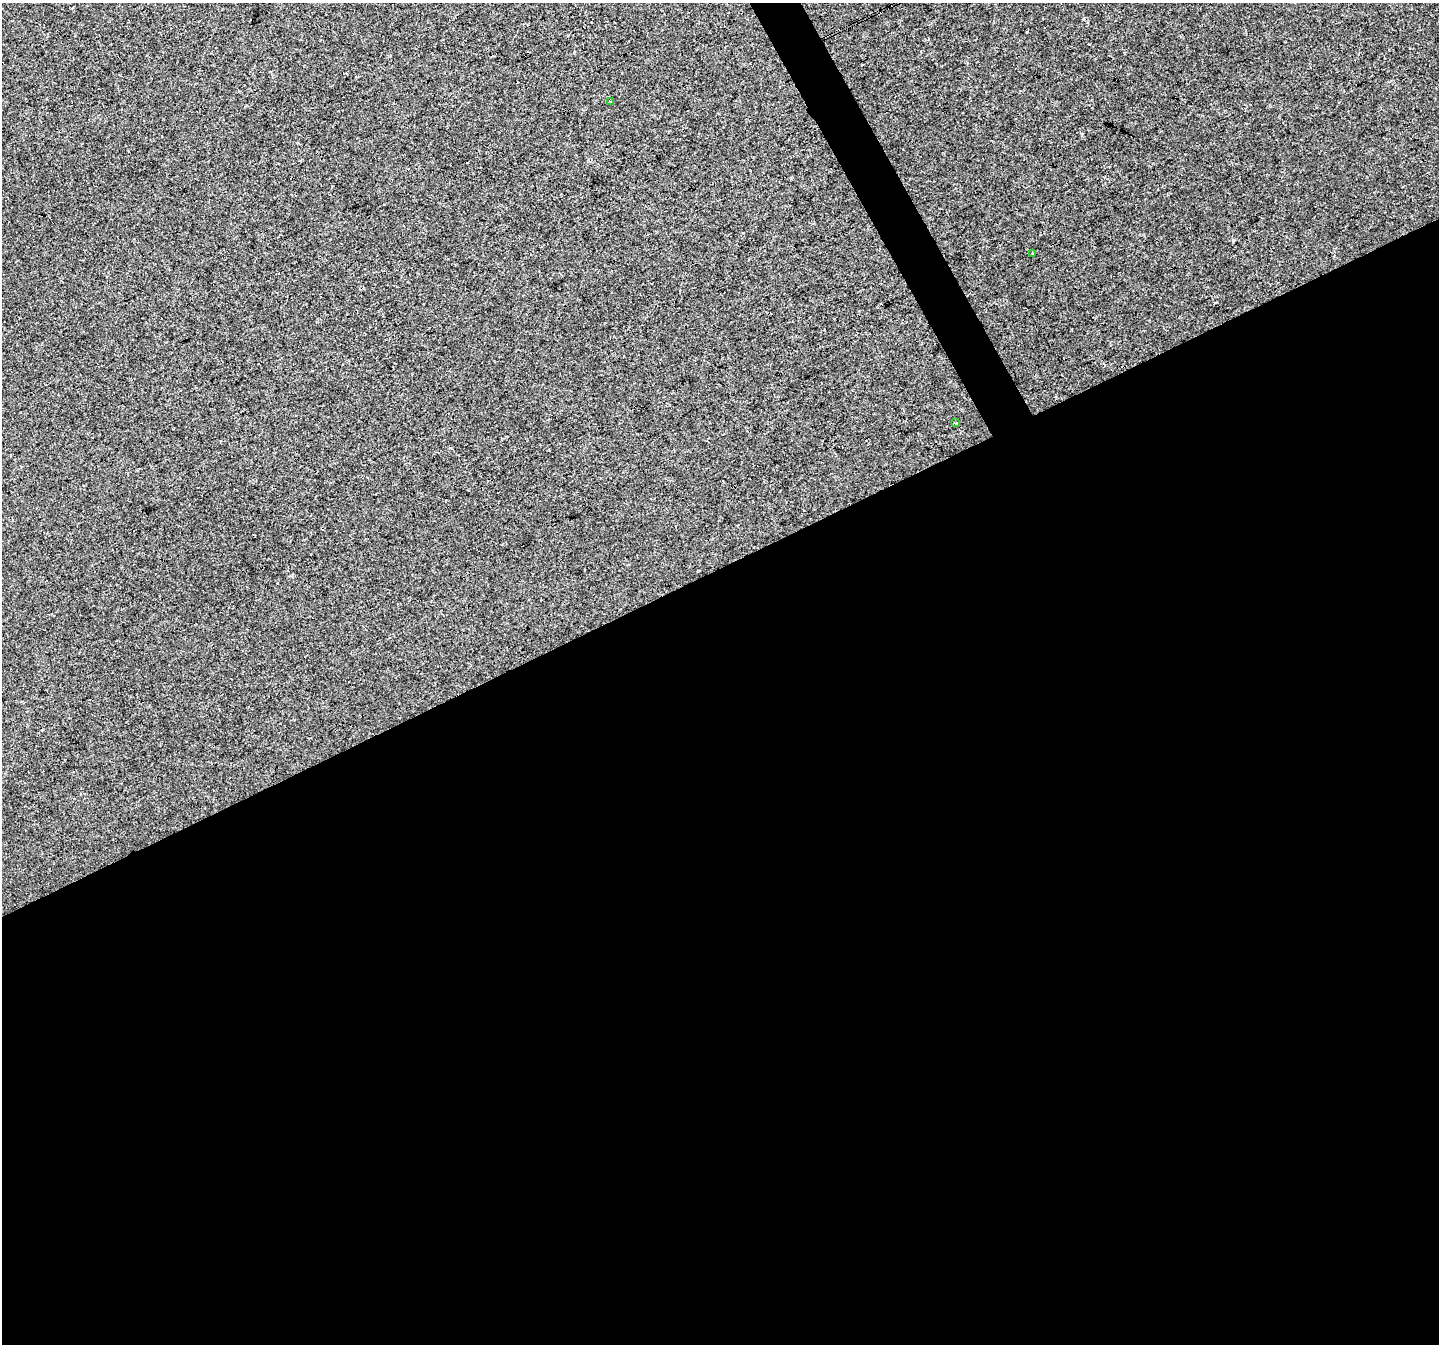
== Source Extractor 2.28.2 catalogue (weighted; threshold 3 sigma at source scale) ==
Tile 15 of 4 x 4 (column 3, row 4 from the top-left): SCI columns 2874-4310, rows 101-1442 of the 5750 x 5629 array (HDU 1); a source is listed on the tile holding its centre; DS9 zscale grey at full resolution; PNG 1441 x 1346 px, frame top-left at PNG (2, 3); each listed source drawn as its Kron ellipse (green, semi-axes under 4 px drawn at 4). Shown black and unused: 59% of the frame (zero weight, under 3 of 4 exposures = <1% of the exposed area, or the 3 px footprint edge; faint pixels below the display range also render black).
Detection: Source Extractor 2.28.2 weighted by HDU 2 'WHT'; one run over the whole footprint, this tile lists its part. Background 0.00784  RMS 0.0018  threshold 0.00832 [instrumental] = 3 sigma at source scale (4.5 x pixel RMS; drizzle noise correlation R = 1.50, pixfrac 1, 0.0396/0.0396 arcsec/px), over >= 5 px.
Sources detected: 4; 1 cosmic-ray / hot-pixel residue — neither listed nor drawn; the other 3 listed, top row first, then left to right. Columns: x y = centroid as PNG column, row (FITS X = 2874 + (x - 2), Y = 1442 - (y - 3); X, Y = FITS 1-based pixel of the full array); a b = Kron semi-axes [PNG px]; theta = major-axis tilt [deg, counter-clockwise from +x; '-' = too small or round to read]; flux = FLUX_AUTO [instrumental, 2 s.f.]
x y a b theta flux
610 101 2 2 - 0.2
1032 253 3 2 - 0.13
956 423 3 3 - 0.44